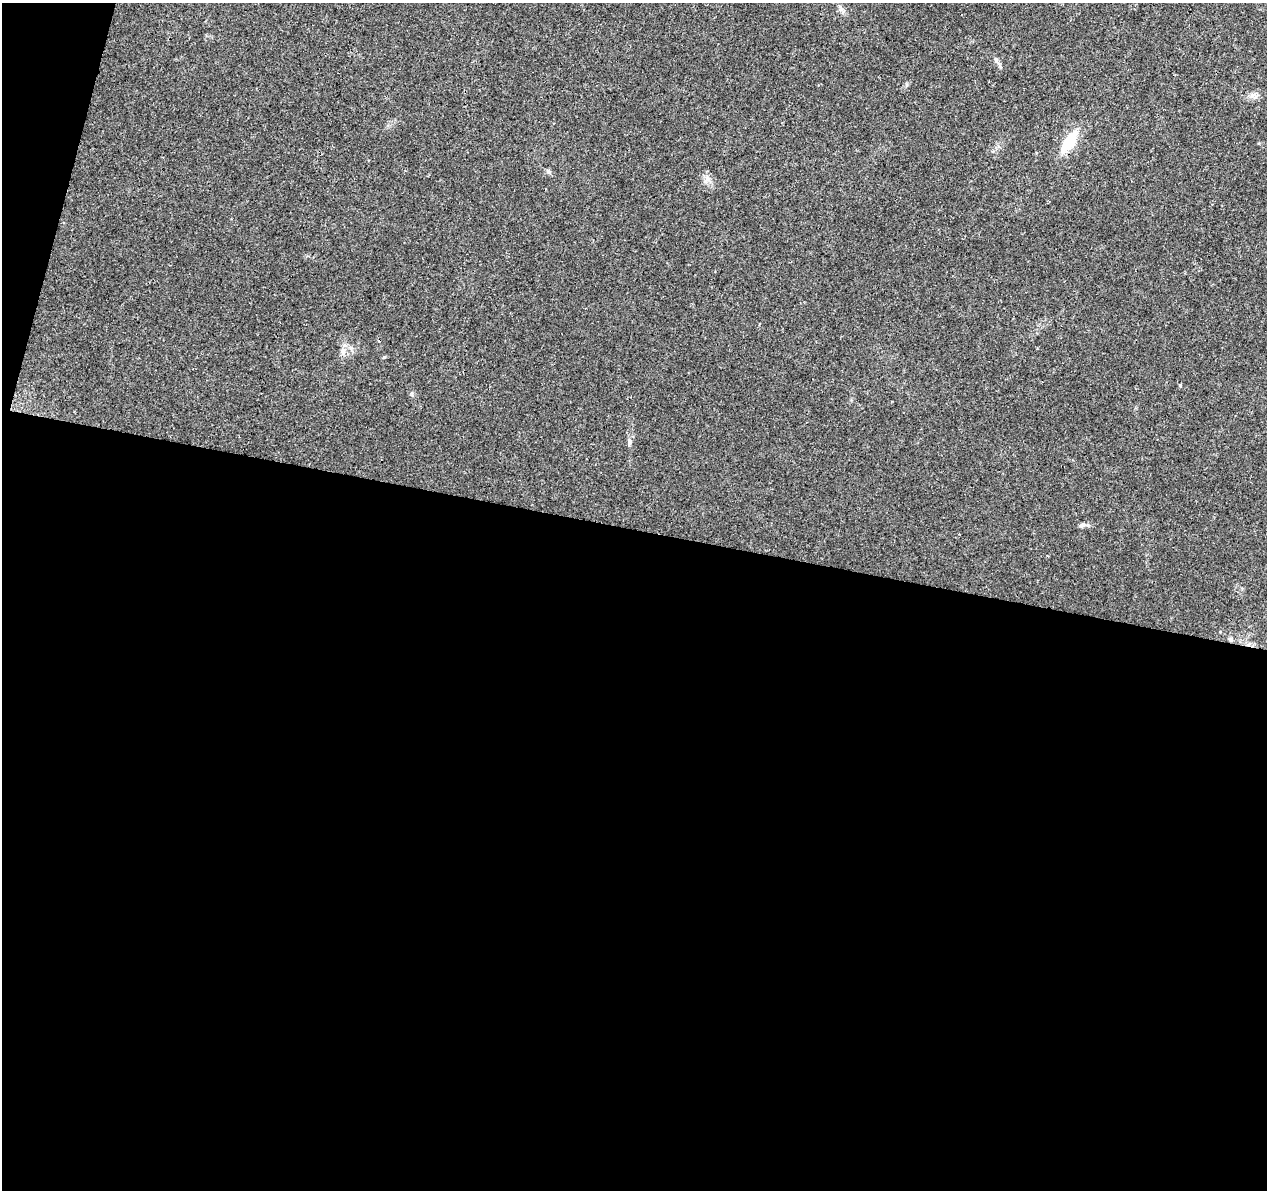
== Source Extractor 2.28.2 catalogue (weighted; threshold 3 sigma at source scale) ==
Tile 13 of 4 x 4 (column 1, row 4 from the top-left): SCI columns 2-1266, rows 227-1414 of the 5076 x 5262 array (HDU 1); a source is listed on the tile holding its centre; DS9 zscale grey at full resolution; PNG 1269 x 1192 px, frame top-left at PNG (2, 3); no overlay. Shown black and unused: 57% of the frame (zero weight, under 3 of 4 exposures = <1% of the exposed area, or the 3 px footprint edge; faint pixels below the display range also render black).
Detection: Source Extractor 2.28.2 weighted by HDU 2 'WHT'; one run over the whole footprint, this tile lists its part. Background 0.0195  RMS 0.0029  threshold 0.0131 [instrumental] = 3 sigma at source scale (4.5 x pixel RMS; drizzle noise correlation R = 1.50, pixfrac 1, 0.0396/0.0396 arcsec/px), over >= 5 px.
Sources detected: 11; all 11 listed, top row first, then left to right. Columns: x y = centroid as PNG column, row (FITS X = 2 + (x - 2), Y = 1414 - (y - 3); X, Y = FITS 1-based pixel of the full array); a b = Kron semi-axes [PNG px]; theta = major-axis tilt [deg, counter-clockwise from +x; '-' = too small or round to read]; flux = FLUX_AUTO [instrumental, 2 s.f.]
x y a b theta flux
996 60 8 6 -73 0.76
1255 95 10 5 -67 0.87
1069 141 24 10 57 9.8
548 171 6 4 -46 0.51
707 178 7 4 -71 0.78
351 348 5 5 - 0.61
343 351 11 7 -75 1.4
384 357 6 3 44 0.33
629 442 9 4 -89 0.7
1082 525 9 5 15 0.8
1231 639 6 5 - 0.59
Overlapping masked pixels (flux is a lower limit): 1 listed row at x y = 1231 639
Unlisted compact peaks at least as high as the median listed source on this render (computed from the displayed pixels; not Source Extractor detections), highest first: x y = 1180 385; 412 394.